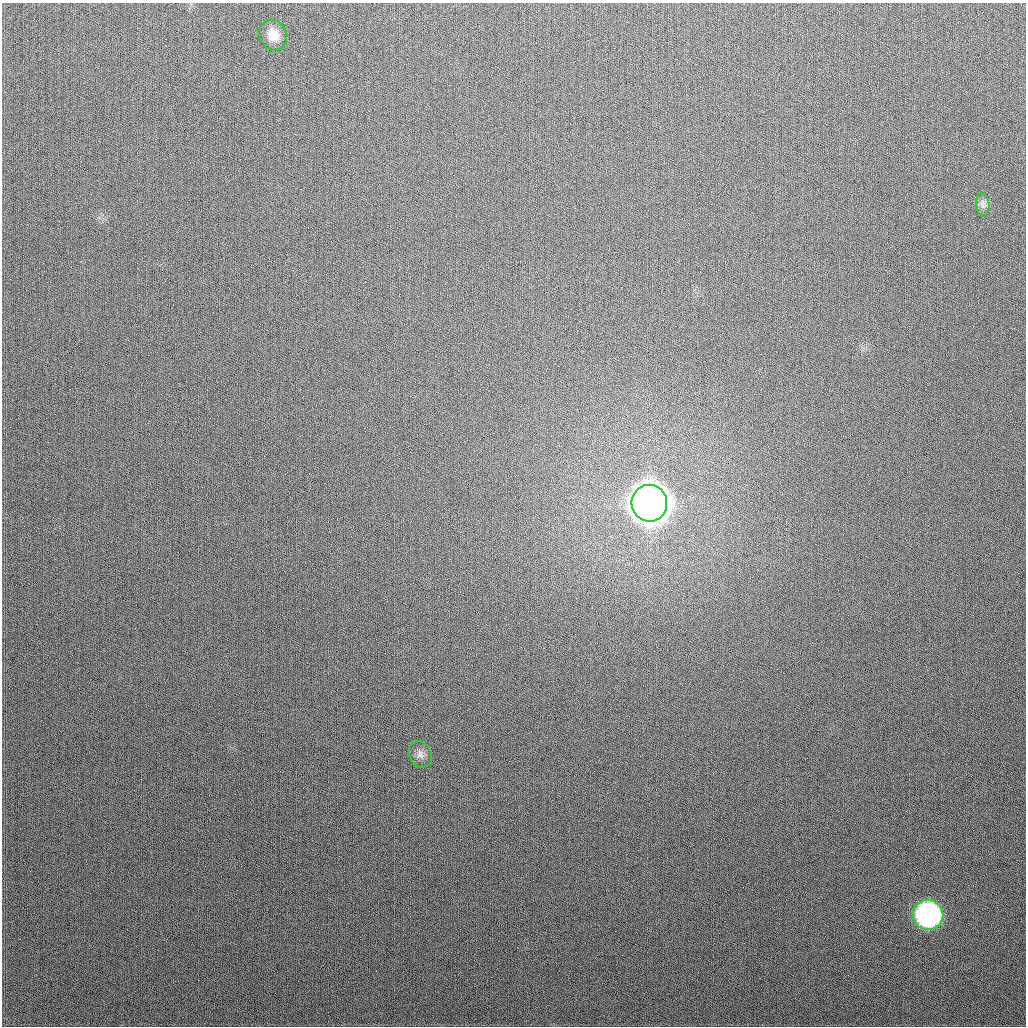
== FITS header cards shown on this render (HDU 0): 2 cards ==
NAXIS1  =                 1024
NAXIS2  =                 1024

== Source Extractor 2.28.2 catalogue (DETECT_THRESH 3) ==
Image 1024 x 1024 px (HDU 0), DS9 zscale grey, 1 PNG px = 1 image px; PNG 1028 x 1028 px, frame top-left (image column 1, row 1024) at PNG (2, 3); each listed source drawn as its Kron ellipse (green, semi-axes under 4 px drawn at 4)
Background 283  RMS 11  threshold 34.3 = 3 sigma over >= 5 px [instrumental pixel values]
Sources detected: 5; all 5 listed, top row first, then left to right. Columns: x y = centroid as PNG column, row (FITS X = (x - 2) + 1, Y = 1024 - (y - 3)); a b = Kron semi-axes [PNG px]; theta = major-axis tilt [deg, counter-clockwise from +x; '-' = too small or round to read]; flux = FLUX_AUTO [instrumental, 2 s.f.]
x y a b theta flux
273 35 16 13 -60 1.0e+04
983 205 12 6 -82 3.2e+03
649 503 18 18 - 3.1e+06
420 754 13 11 -63 5.0e+03
928 915 15 15 - 2.0e+05